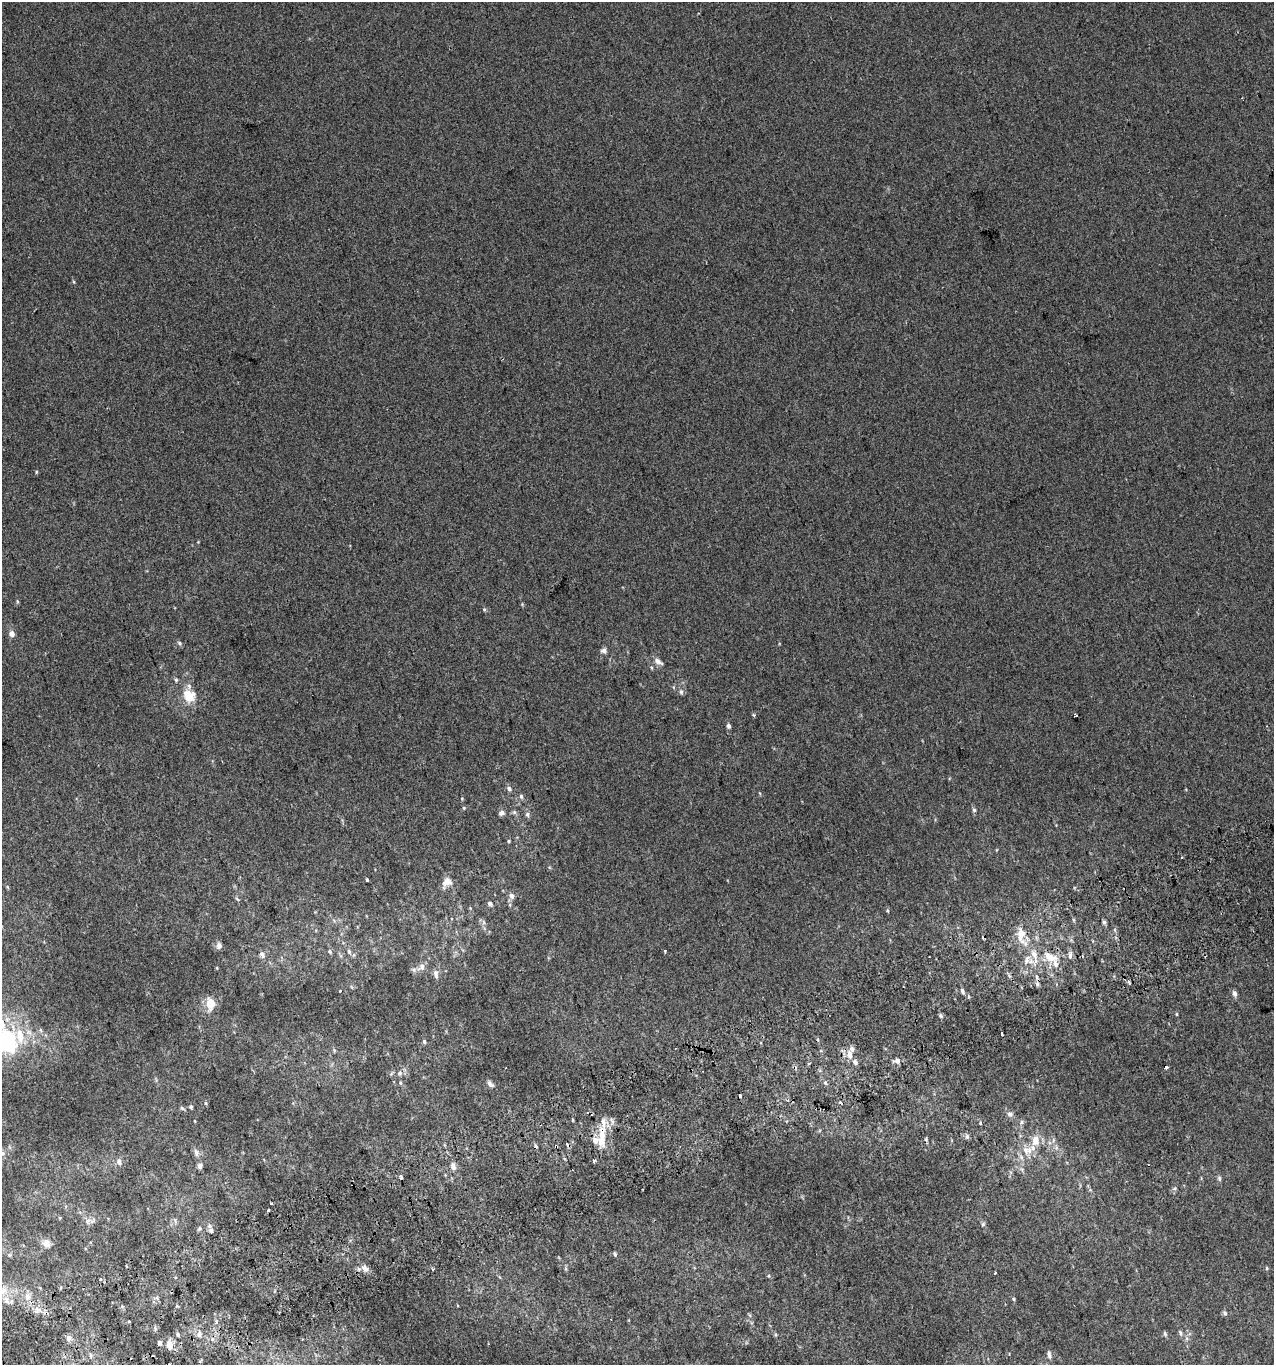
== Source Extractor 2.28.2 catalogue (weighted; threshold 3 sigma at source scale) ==
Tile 7 of 4 x 4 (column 3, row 2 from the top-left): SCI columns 2630-3901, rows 2770-4132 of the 5313 x 5536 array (HDU 1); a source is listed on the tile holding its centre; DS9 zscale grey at full resolution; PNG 1276 x 1367 px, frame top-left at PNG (2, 2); no overlay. Shown black and unused: <1% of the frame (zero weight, under 2 of 3 exposures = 2% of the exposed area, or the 3 px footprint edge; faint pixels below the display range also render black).
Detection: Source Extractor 2.28.2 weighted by HDU 2 'WHT'; one run over the whole footprint, this tile lists its part. Background 0.00305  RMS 0.0074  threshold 0.0333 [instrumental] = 3 sigma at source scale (4.5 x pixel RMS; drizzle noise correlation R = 1.50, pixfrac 1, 0.0396/0.0396 arcsec/px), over >= 5 px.
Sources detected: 142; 15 cosmic-ray / hot-pixel residue — not listed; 11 inside a brighter listed object's ellipse — not listed separately; the other 116 listed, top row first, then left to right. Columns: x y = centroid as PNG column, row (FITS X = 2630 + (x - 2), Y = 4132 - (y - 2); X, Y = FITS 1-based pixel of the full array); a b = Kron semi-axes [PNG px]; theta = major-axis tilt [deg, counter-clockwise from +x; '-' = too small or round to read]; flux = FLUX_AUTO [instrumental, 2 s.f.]
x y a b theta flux
36 472 5 3 - 0.72
198 542 3 3 - 0.5
484 609 5 4 - 0.93
12 634 5 5 - 5.2
179 643 7 5 -29 1.4
604 651 7 6 - 2.6
658 661 14 6 -33 3.4
652 668 5 3 - 0.77
176 680 6 5 - 1.4
681 692 7 5 -76 1.8
189 695 14 11 -59 15
753 715 5 4 - 0.86
1076 715 3 3 - 2.1
728 726 5 4 - 2.1
509 788 7 5 -37 2.3
521 796 6 5 - 1.5
464 808 4 4 - 0.82
974 810 6 5 - 1.7
501 813 8 6 14 2.5
527 814 8 6 -78 1.8
509 841 4 4 - 0.85
1182 858 3 3 - 1.6
367 879 3 3 - 3.5
447 880 16 8 -37 4.6
7 887 6 3 -70 0.84
511 896 8 6 -48 3
237 899 7 4 -44 1.1
490 903 6 6 - 2
470 908 4 4 - 0.67
888 910 6 3 -81 0.84
483 922 7 4 -71 1.5
1104 922 6 5 - 1.5
1021 935 24 10 -76 13
219 946 9 7 86 3
330 951 7 5 -51 1.3
349 951 7 4 -64 1.5
665 951 3 3 - 1.6
262 954 11 7 -60 2.8
1034 954 12 8 -57 6.6
1070 955 10 6 90 2.7
1027 960 14 7 69 5.5
1055 963 19 9 -85 8.2
422 967 10 9 - 4.6
217 968 5 3 - 0.56
436 974 12 6 -79 3
962 991 7 4 -66 1.9
1235 993 7 5 -77 2.6
211 1004 13 10 88 11
1176 1014 5 3 - 0.74
940 1016 5 5 - 1.4
1002 1034 3 3 - 4
7 1041 38 34 73 87
424 1042 6 4 -87 1.2
334 1050 6 4 -49 0.95
849 1055 11 8 -81 5.9
896 1061 10 7 5 3.1
1166 1068 4 3 - 4.3
400 1073 8 6 66 2.2
400 1083 6 4 -71 0.96
825 1083 5 4 - 1.4
490 1084 10 5 -44 2.4
788 1100 4 4 - 0.87
206 1103 6 3 -70 0.79
191 1107 5 5 - 1.1
182 1108 6 5 - 1.2
588 1112 3 3 - 1.6
1010 1114 9 7 -15 2.9
573 1120 5 3 - 0.66
195 1121 5 3 - 0.53
1022 1122 7 5 40 1.7
980 1123 5 4 - 0.8
602 1137 35 10 85 16
967 1137 7 5 -90 1.8
926 1139 5 5 - 1
1036 1140 14 9 81 8.6
1056 1147 7 4 -72 1.5
1026 1150 13 9 -59 7
196 1152 10 7 -78 3.1
3 1153 6 5 - 1.7
119 1162 7 6 - 2.4
200 1166 8 6 81 2.6
453 1166 10 6 -68 3.8
401 1177 4 3 - 2.5
1219 1178 7 5 -75 1.5
1175 1188 8 4 31 1.3
268 1210 3 3 - 2.5
88 1221 7 6 - 2.4
983 1224 7 4 45 0.98
200 1228 6 5 - 1.3
211 1230 7 6 - 2.1
46 1243 10 9 - 4.9
615 1254 5 4 - 1.2
126 1266 3 2 - 1.3
1267 1268 5 3 - 0.71
365 1269 10 7 -58 3.7
433 1269 3 3 - 0.75
995 1273 3 3 - 1.3
3 1290 12 10 19 6.9
27 1296 9 8 - 4.1
1013 1299 4 4 - 0.92
122 1306 6 4 -19 0.96
38 1309 7 4 -19 2.3
1225 1313 7 5 -41 1.4
749 1315 6 4 -69 0.98
129 1321 3 2 - 0.79
216 1323 6 4 64 1.6
1180 1333 8 5 -68 1.6
178 1334 5 5 - 1.3
199 1334 8 6 -68 2.9
1165 1334 7 5 -74 1.3
68 1339 7 7 - 2.6
160 1343 5 4 - 2.2
170 1345 10 8 -83 6.3
90 1355 7 4 -71 1.2
1049 1355 12 6 -78 2.6
200 1361 3 3 - 1.4
Overlapping masked pixels (flux is a lower limit): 2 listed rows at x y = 7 1041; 602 1137
Isophote crosses this tile's border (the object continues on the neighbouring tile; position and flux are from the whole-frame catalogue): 2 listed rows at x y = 7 1041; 3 1290